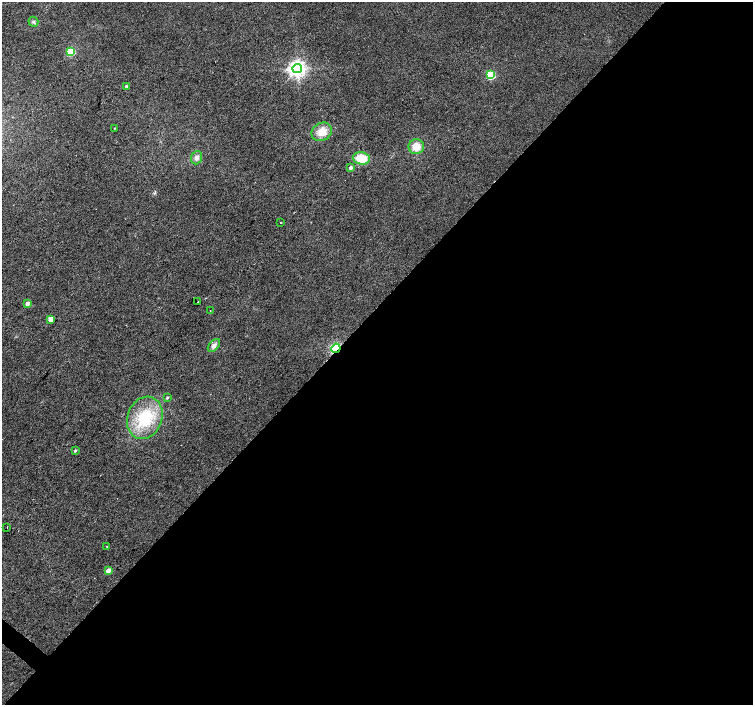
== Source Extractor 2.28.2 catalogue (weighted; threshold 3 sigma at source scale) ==
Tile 12 of 4 x 4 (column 4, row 3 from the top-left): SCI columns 4512-6013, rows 1642-3047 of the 6013 x 6028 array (HDU 1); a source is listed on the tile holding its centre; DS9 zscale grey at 2 x 2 block average (1 PNG px = mean of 2 x 2 image px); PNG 755 x 707 px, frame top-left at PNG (2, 2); each listed source drawn as its Kron ellipse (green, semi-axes under 4 px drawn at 4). Shown black and unused: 56% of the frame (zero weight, under 2 of 3 exposures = <1% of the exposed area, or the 3 px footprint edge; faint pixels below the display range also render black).
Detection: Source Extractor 2.28.2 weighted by HDU 2 'WHT'; one run over the whole footprint, this tile lists its part. Background 0.0342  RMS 0.0086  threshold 0.0388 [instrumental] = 3 sigma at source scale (4.5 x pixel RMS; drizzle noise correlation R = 1.50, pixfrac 1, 0.0396/0.0396 arcsec/px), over >= 5 px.
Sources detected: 24; all 24 listed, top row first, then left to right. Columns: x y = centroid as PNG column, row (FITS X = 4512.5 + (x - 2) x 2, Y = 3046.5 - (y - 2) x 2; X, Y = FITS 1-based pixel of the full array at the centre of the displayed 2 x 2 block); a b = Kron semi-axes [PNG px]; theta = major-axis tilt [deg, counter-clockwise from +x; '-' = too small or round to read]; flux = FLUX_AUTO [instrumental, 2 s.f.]
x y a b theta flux
33 22 5 4 - 4.1
71 52 3 3 - 100
297 69 5 4 - 980
490 75 3 3 - 120
126 86 3 2 - 4.3
115 128 3 2 - 1.2
322 132 11 8 30 26
416 147 8 7 - 25
197 158 7 5 69 8.1
361 158 8 6 -9 51
351 168 3 3 - 8.4
281 222 2 2 - 9
198 302 2 2 - 4.4
27 303 3 3 - 13
210 310 2 2 - 6.1
51 319 3 3 - 36
214 345 8 4 47 7.1
336 348 5 3 - 230
167 397 3 3 - 2.5
145 418 22 17 70 93
75 451 3 2 - 2.7
7 527 2 2 - 0.75
107 547 2 2 - 0.94
108 571 3 3 - 22
Overlapping masked pixels (flux is a lower limit): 1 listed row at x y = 336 348